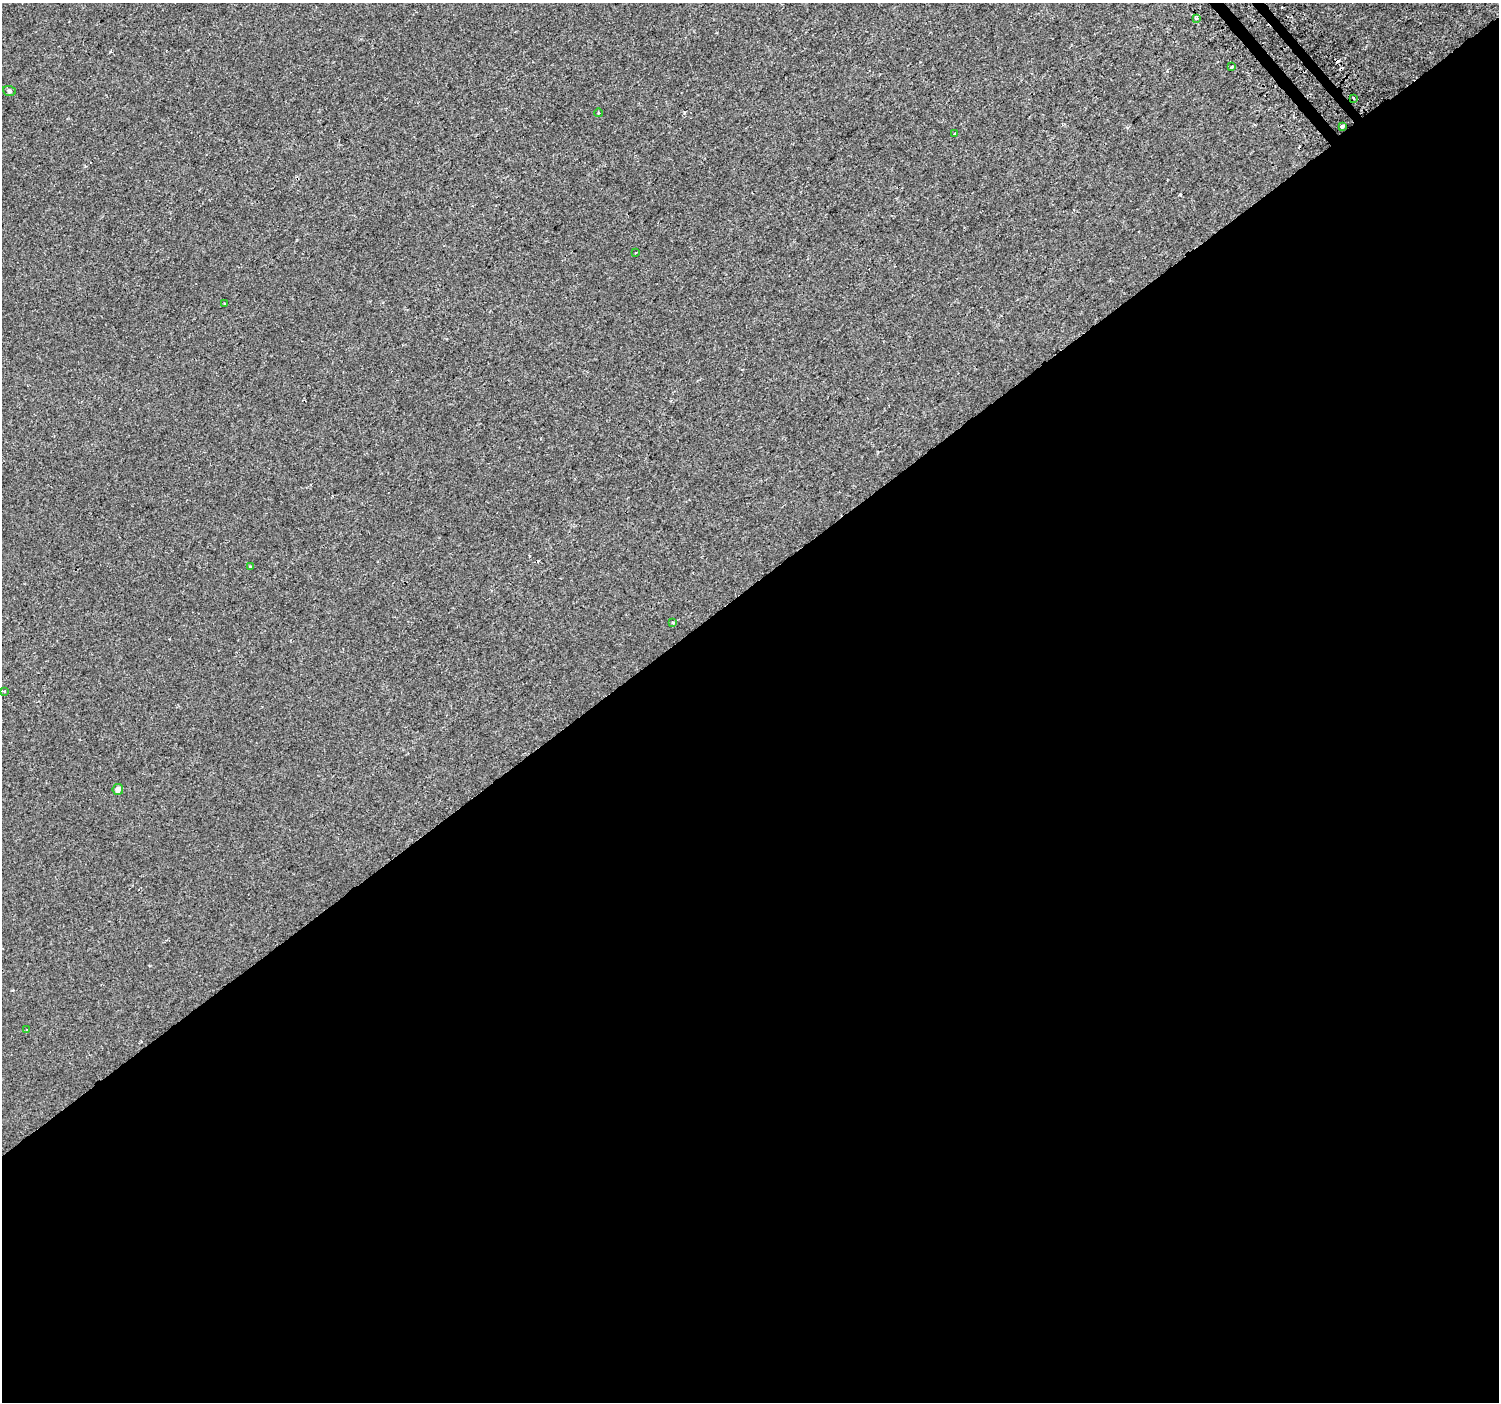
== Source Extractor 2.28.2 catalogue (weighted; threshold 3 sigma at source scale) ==
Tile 15 of 4 x 4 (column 3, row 4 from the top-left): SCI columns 3019-4515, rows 162-1561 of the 6044 x 5984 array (HDU 1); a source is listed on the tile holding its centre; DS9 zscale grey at full resolution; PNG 1501 x 1404 px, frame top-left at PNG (2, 3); each listed source drawn as its Kron ellipse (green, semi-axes under 4 px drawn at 4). Shown black and unused: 58% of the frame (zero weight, under 2 of 3 exposures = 2% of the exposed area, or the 3 px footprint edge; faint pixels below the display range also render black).
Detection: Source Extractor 2.28.2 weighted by HDU 2 'WHT'; one run over the whole footprint, this tile lists its part. Background 7.43e-05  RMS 0.0033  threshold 0.0147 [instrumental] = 3 sigma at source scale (4.5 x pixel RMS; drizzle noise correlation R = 1.50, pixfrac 1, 0.0396/0.0396 arcsec/px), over >= 5 px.
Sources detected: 16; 2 cosmic-ray / hot-pixel residue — neither listed nor drawn; the other 14 listed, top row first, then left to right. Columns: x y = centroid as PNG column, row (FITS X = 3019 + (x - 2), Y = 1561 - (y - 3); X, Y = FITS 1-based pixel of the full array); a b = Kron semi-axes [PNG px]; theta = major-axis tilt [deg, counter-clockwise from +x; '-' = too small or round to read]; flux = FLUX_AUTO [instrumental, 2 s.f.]
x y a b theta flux
1196 18 3 3 - 1.7
1231 67 3 3 - 0.32
9 91 6 5 - 0.5
1354 98 3 2 - 0.48
598 113 4 3 - 0.24
1342 126 3 3 - 2.1
955 133 3 3 - 2.5
636 253 3 3 - 0.67
224 304 3 2 - 0.24
250 566 3 3 - 0.76
673 623 3 3 - 0.85
4 691 3 3 - 1
118 789 5 5 - 1.5
27 1030 3 3 - 0.62
Isophote crosses this tile's border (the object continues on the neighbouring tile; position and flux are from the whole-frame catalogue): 1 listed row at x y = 4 691